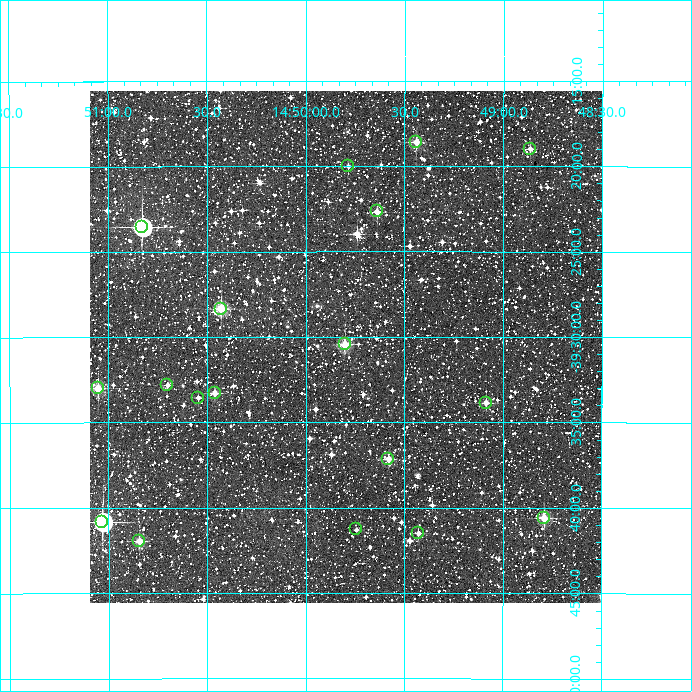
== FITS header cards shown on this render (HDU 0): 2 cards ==
NAXIS1  =                  512
NAXIS2  =                  512

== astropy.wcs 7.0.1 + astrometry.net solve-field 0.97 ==
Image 512 x 512 px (HDU 0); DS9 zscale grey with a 90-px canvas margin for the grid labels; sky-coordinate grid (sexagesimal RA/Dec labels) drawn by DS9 from the SOLVED WCS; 18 Tycho-2 reference stars matched to detected sources circled (green)
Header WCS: RA---TAN/DEC--TAN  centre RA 14:49:48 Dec -39:31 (222.45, -39.51 deg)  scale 3.52 arcsec/px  FOV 30.0' x 30.0'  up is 0 deg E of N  parity normal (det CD < 0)
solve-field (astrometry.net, Tycho-2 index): VERIFIED the header's WCS against the Tycho-2 star catalogue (verified at 2 index scales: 10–18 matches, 0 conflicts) and refined it, rather than solving blind
Solved WCS: RA---TAN-SIP/DEC--TAN-SIP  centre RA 14:49:48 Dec -39:31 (222.45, -39.51 deg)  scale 3.52 arcsec/px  FOV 30.0' x 30.0'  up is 0 deg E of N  parity normal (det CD < 0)
The solver's refit moves the header's centre by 1.2 arcsec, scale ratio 1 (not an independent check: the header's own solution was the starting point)
Tycho-2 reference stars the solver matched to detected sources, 18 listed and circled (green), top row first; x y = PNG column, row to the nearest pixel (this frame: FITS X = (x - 90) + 1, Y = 512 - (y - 91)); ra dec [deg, ICRS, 3 dp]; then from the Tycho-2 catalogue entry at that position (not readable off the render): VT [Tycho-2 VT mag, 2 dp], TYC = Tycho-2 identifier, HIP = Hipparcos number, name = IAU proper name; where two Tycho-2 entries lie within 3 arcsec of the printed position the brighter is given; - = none
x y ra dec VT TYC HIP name
416 142 222.360 -39.310 10.55 7819-2436-1 - -
530 149 222.216 -39.316 11.97 7819-2565-1 - -
348 166 222.446 -39.333 11.91 7819-2175-1 - -
377 211 222.410 -39.378 10.59 7823-224-1 - -
142 227 222.707 -39.392 8.14 7824-989-1 - -
221 309 222.607 -39.472 9.98 7824-1669-1 - -
345 344 222.451 -39.507 9.89 7823-658-1 - -
167 385 222.675 -39.547 11.30 7824-561-1 - -
98 388 222.763 -39.550 9.81 7824-1069-1 - -
215 393 222.615 -39.555 10.97 7824-1363-1 - -
198 398 222.636 -39.559 11.67 7824-2073-1 - -
486 403 222.272 -39.564 10.68 7823-1202-1 - -
388 459 222.395 -39.619 10.68 7823-1136-2 - -
544 518 222.198 -39.677 10.36 7823-100-1 - -
102 522 222.758 -39.681 8.24 7824-1013-1 72632 -
356 529 222.436 -39.688 11.96 7823-788-1 - -
418 533 222.357 -39.691 11.57 7823-362-1 - -
139 541 222.711 -39.699 10.69 7824-921-1 - -